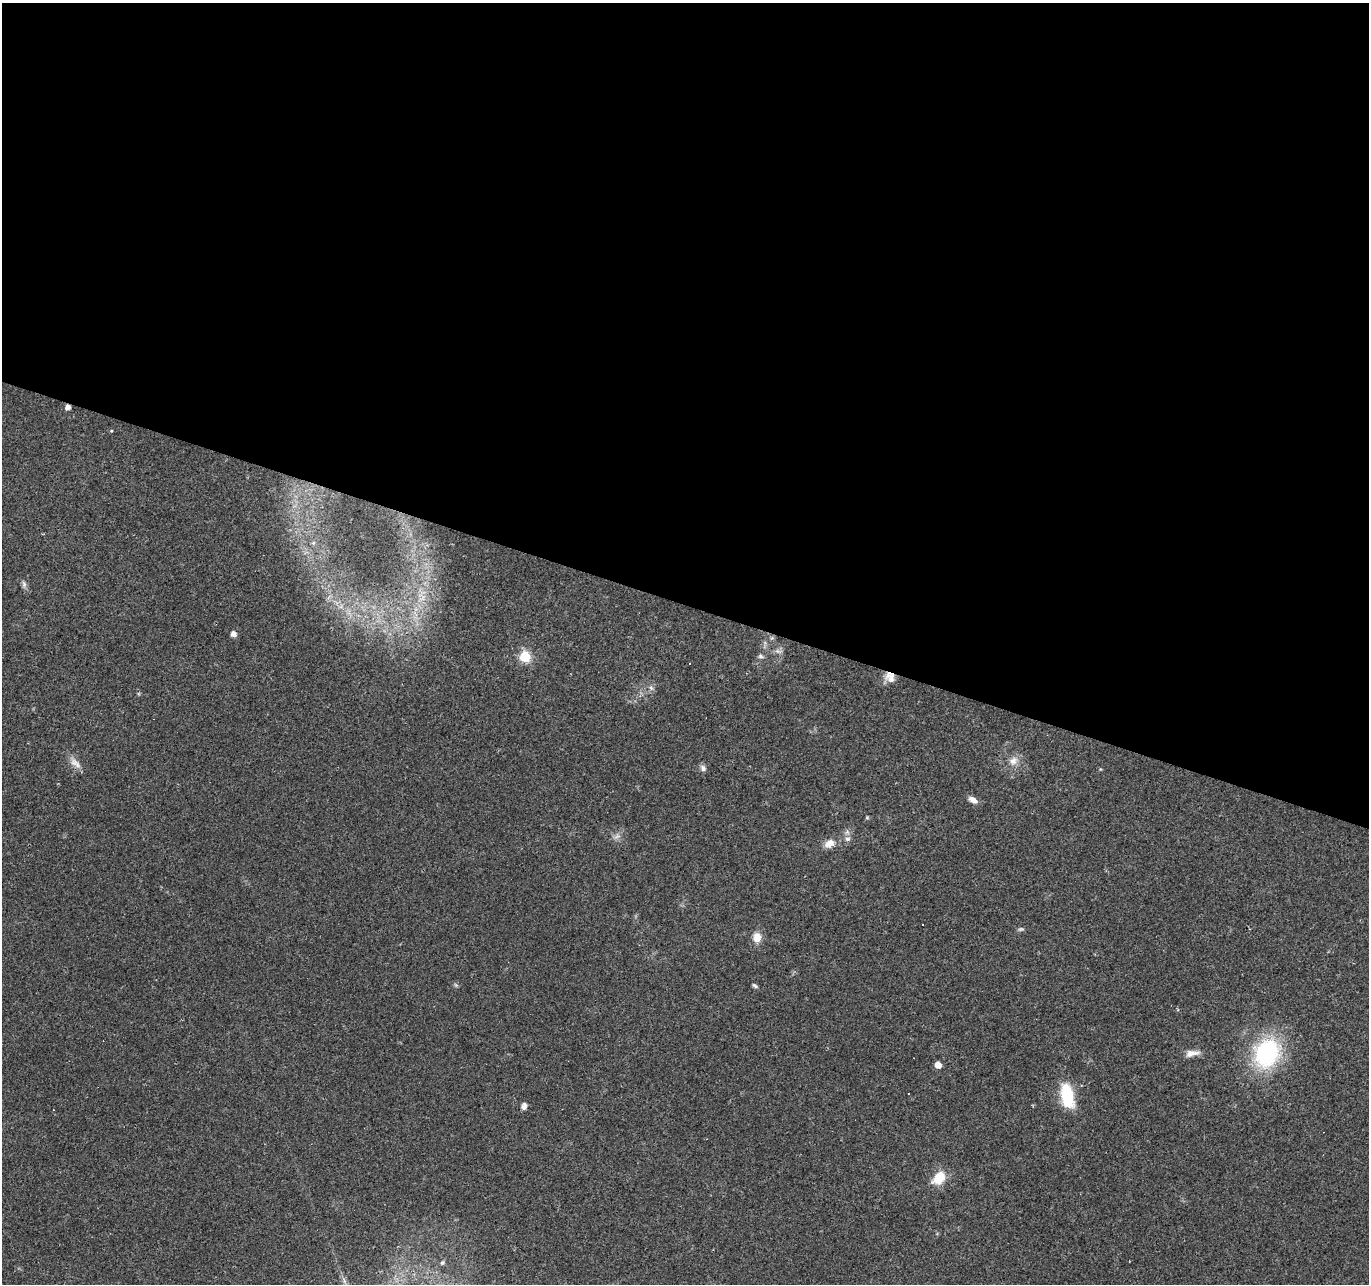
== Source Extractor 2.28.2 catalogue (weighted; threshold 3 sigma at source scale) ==
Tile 3 of 4 x 4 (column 3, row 1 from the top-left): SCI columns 2733-4099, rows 4058-5339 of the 5469 x 5613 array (HDU 1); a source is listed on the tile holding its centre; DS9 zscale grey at full resolution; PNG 1371 x 1286 px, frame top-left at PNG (2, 3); no overlay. Shown black and unused: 47% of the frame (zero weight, under 2 of 3 exposures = <1% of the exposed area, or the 3 px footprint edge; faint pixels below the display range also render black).
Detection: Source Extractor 2.28.2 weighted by HDU 2 'WHT'; one run over the whole footprint, this tile lists its part. Background 0.0349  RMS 0.004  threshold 0.018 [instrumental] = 3 sigma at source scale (4.5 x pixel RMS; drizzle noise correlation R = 1.50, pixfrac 1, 0.0396/0.0396 arcsec/px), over >= 5 px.
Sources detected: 39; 1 too faint to see at this stretch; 5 cosmic-ray / hot-pixel residue — not listed; the other 33 listed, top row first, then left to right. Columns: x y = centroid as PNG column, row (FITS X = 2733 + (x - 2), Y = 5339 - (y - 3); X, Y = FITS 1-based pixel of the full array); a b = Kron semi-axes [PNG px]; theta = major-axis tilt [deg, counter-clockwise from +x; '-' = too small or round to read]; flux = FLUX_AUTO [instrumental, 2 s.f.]
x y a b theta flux
68 407 5 4 - 2.4
111 431 4 3 - 0.35
313 543 6 4 44 0.66
24 584 10 6 -89 1.2
422 598 12 5 27 2.3
233 634 5 5 - 2.4
772 638 6 6 - 0.76
778 651 10 6 -21 1.4
761 656 8 6 -30 1.1
525 657 6 6 - 34
689 663 3 3 - 1.2
890 677 14 11 -48 4
651 688 8 4 -46 0.96
1013 761 14 12 45 3.7
75 763 20 9 -43 3.2
703 768 8 7 - 1.4
973 800 12 6 -32 2.7
867 817 5 4 - 0.47
848 839 8 6 -13 1.2
830 843 14 9 25 3.7
923 925 3 3 - 0.73
1021 929 8 5 9 0.83
757 937 12 10 -88 4.3
456 985 6 4 -45 0.62
755 986 8 4 -32 0.75
1192 1053 19 7 10 3.3
1267 1053 27 22 63 53
938 1065 5 5 - 4.2
1067 1095 27 12 -78 18
524 1106 8 6 75 1.6
939 1178 15 10 42 9.8
442 1263 6 5 - 0.72
344 1281 7 4 -71 0.94
Overlapping masked pixels (flux is a lower limit): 2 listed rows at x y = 68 407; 890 677